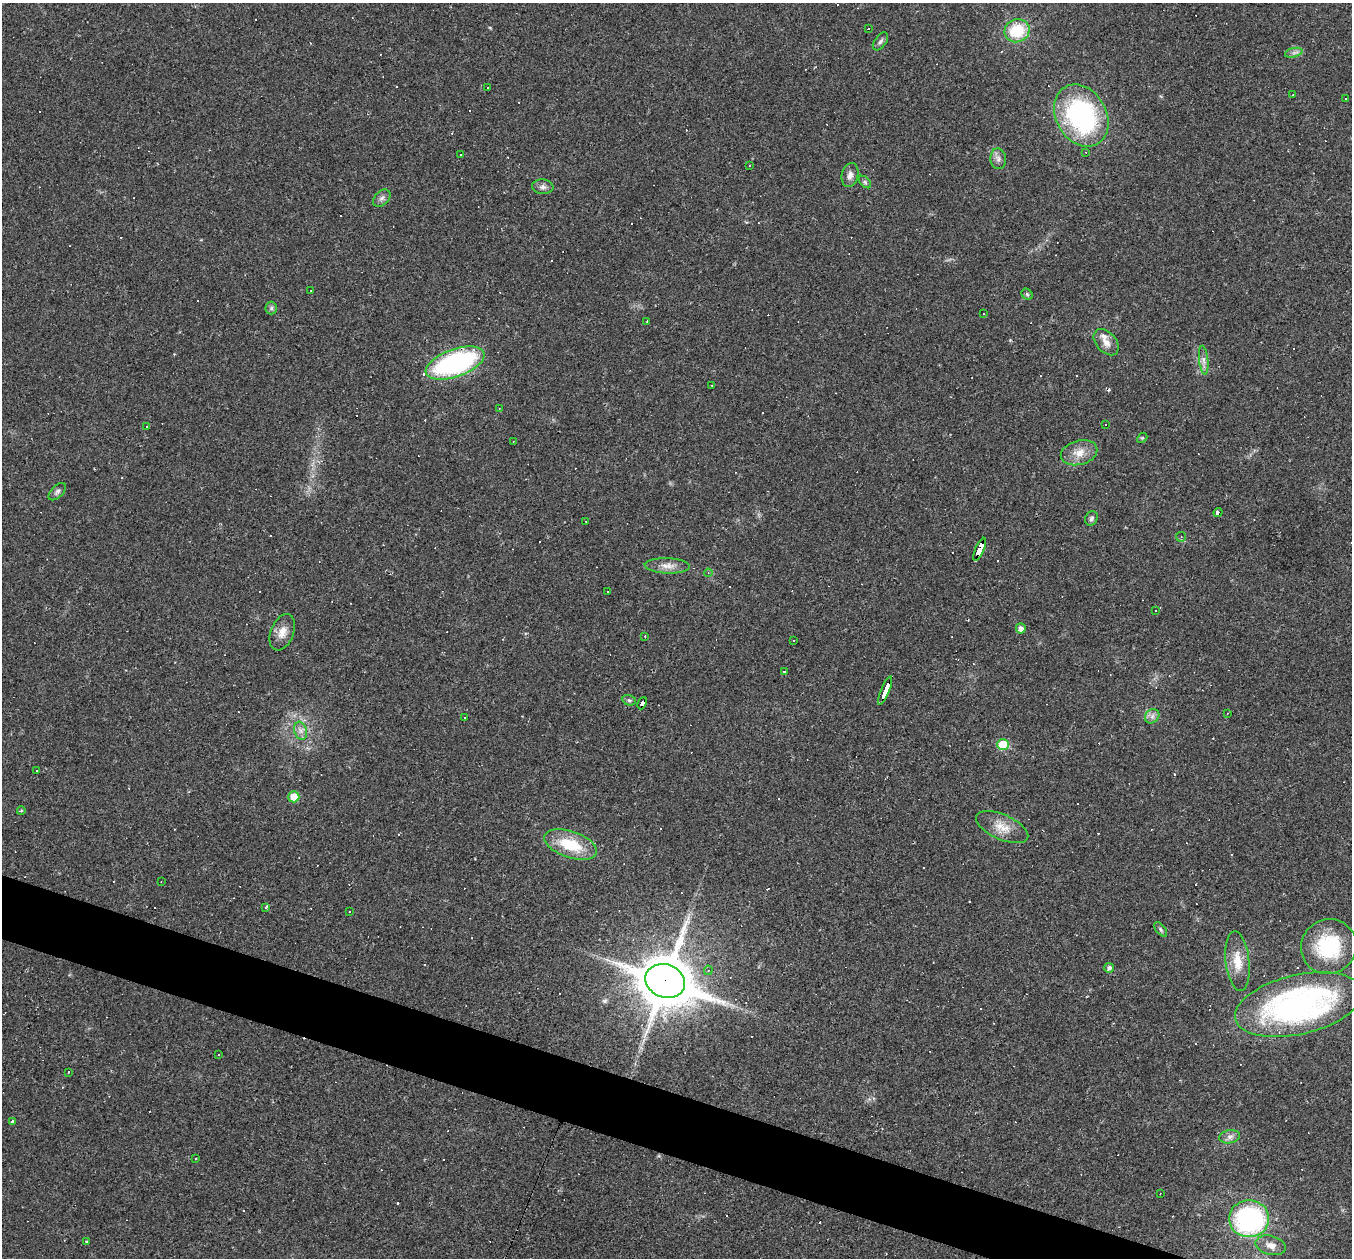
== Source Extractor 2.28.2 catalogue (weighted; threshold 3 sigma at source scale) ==
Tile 6 of 4 x 4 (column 2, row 2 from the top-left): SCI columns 1351-2700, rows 2774-4029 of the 5400 x 5416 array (HDU 1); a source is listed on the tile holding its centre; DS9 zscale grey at full resolution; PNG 1354 x 1260 px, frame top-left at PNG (2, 3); each listed source drawn as its Kron ellipse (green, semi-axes under 4 px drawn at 4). Shown black and unused: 4% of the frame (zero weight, under 2 of 3 exposures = <1% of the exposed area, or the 3 px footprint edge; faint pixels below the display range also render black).
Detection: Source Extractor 2.28.2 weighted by HDU 2 'WHT'; one run over the whole footprint, this tile lists its part. Background 0.0184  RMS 0.0042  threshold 0.0187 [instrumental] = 3 sigma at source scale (4.5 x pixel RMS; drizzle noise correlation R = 1.50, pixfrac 1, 0.05/0.05 arcsec/px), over >= 5 px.
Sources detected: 139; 60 cosmic-ray / hot-pixel residue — neither listed nor drawn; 1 inside a brighter listed object's ellipse — not listed separately; the other 78 listed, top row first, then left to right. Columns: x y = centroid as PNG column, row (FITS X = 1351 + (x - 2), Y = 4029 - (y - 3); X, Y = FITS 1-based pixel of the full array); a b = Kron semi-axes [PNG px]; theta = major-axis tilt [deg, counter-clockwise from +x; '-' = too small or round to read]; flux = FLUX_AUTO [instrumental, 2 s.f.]
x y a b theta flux
868 28 3 3 - 49
1017 31 13 11 23 16
880 41 10 6 53 1.2
1294 53 9 4 14 1.3
487 88 2 2 - 0.47
1293 95 4 2 - 0.31
1345 99 3 2 - 0.47
1081 115 33 25 -60 66
1085 152 3 2 - 0.41
460 155 3 2 - 0.45
998 159 10 8 -86 1.8
749 166 3 3 - 0.85
850 175 12 8 76 2.3
865 182 7 4 -46 0.74
543 187 11 7 -4 1.6
382 198 10 7 45 1.6
311 290 2 2 - 0.22
1027 294 6 5 - 0.68
271 308 6 6 - 0.88
983 314 3 2 - 0.44
647 321 3 3 - 0.29
1106 342 15 10 -49 3.5
1204 360 14 4 -84 1.9
455 363 31 14 20 73
712 385 3 2 - 0.42
499 408 3 2 - 0.33
1105 424 3 3 - 6.1
146 427 3 3 - 0.71
1142 438 6 4 42 0.55
513 441 3 2 - 0.3
1079 453 18 12 14 5.4
57 492 11 6 45 1.2
1218 512 5 3 - 8.8
1091 518 7 6 - 1.1
585 521 3 2 - 0.31
1181 537 5 5 - 0.58
980 549 12 4 66 120
667 566 22 7 -2 3.7
708 573 4 3 - 0.41
607 591 3 2 - 0.45
1156 610 4 3 - 0.81
1021 628 5 5 - 1.9
282 632 19 11 68 4.4
645 636 3 3 - 0.32
793 641 3 3 - 0.53
784 671 4 3 - 0.82
885 691 15 3 68 170
629 700 7 5 -14 0.81
642 703 6 4 65 43
1227 714 3 3 - 0.34
1152 716 8 6 46 1.6
465 717 3 3 - 1.1
301 731 9 6 -73 1.9
1003 745 6 5 - 14
37 771 2 2 - 0.31
294 797 5 5 - 8.2
21 811 4 3 - 0.41
1002 827 28 12 -24 6.9
571 845 27 13 -19 17
161 881 3 2 - 0.29
266 907 3 3 - 3.4
350 912 3 2 - 0.56
1161 929 8 4 -49 0.84
1329 947 28 27 - 28
1237 961 30 12 -84 7.8
1109 968 5 5 - 1.3
708 970 5 4 - 0.71
665 981 20 16 -19 2000
1299 1005 65 29 13 120
219 1054 3 2 - 0.4
68 1072 3 2 - 0.36
13 1121 3 3 - 1.5
1230 1137 10 6 11 1.7
196 1159 2 2 - 0.39
1160 1194 2 2 - 0.21
1249 1219 20 18 0 72
86 1241 3 3 - 0.97
1271 1245 15 9 -14 3.5
Overlapping masked pixels (flux is a lower limit): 5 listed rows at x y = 455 363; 980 549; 885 691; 642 703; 665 981
Unlisted compact peaks at least as high as the median listed source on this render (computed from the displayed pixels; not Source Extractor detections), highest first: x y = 490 28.